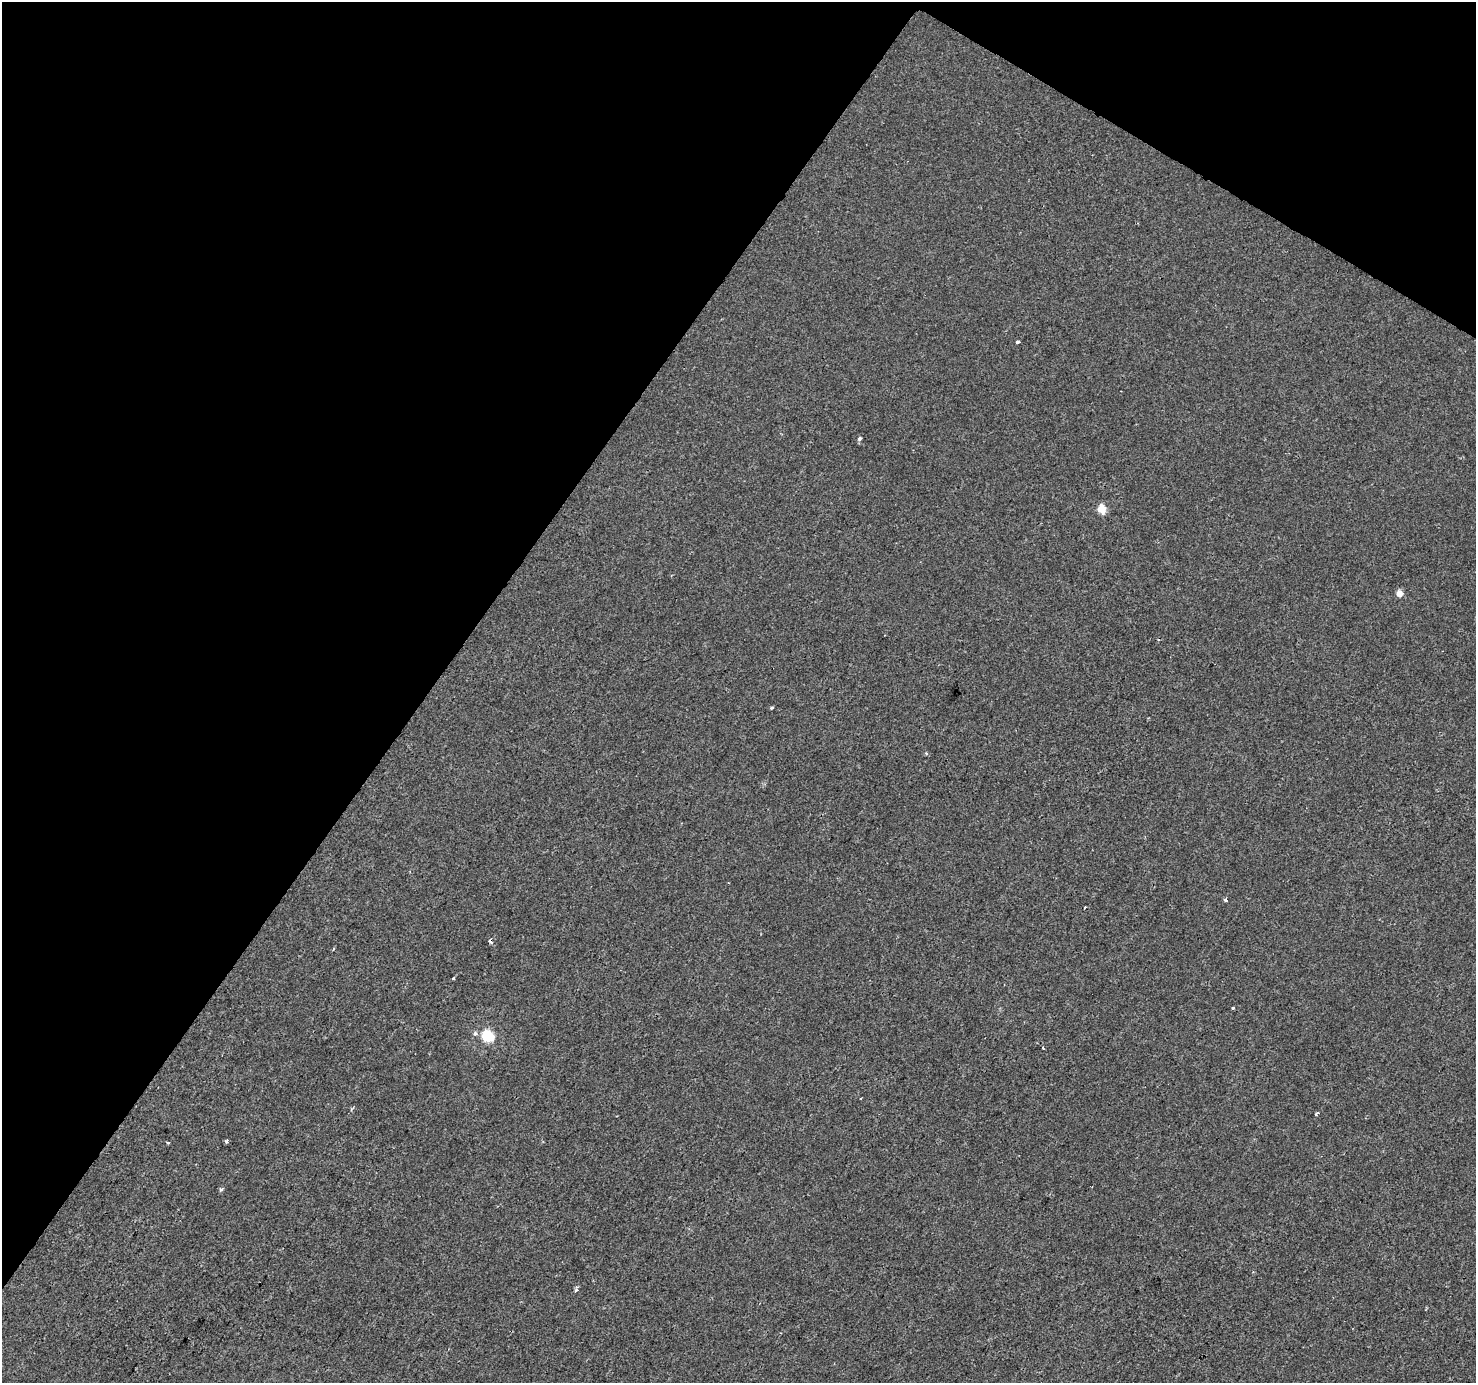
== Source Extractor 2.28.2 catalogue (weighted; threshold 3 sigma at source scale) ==
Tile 2 of 4 x 4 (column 2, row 1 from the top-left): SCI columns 1475-2948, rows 4331-5711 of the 5901 x 5965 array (HDU 1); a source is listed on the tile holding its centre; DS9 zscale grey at full resolution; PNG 1478 x 1385 px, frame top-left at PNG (2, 2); no overlay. Shown black and unused: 34% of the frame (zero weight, under 2 of 3 exposures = <1% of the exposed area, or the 3 px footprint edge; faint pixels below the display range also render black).
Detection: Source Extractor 2.28.2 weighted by HDU 2 'WHT'; one run over the whole footprint, this tile lists its part. Background 0.00173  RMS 0.0043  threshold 0.0194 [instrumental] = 3 sigma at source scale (4.5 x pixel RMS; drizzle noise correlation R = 1.50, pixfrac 1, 0.0396/0.0396 arcsec/px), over >= 5 px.
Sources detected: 19; all 19 listed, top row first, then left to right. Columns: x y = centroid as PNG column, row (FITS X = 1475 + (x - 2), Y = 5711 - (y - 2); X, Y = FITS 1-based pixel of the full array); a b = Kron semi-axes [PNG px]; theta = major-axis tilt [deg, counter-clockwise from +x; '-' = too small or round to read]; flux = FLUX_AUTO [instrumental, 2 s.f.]
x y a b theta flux
1018 342 3 3 - 2.3
860 438 5 4 - 0.95
1102 509 5 5 - 14
1399 593 5 5 - 4.4
772 707 3 3 - 0.74
926 753 4 4 - 0.57
1226 900 3 3 - 2.1
1085 908 3 2 - 0.41
490 941 7 5 -62 1.1
453 978 4 3 - 0.4
1233 1008 3 3 - 1.6
475 1034 4 4 - 1.8
487 1036 8 5 -23 34
1043 1048 3 2 - 0.37
1316 1113 5 3 - 0.69
226 1141 4 3 - 0.95
167 1142 3 3 - 0.93
221 1189 5 4 - 0.91
576 1290 6 4 23 1
Overlapping masked pixels (flux is a lower limit): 1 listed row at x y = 490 941